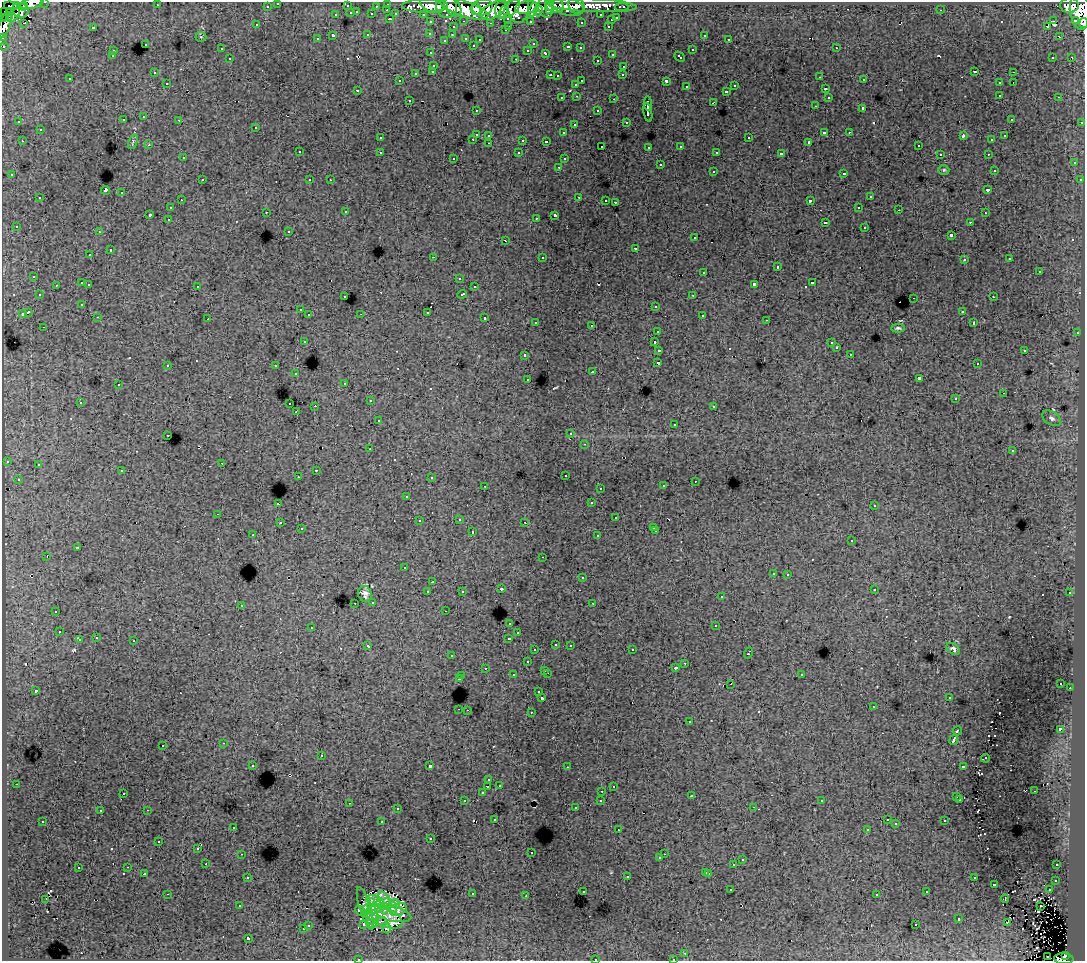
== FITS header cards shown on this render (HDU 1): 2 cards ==
NAXIS1  =                 1083
NAXIS2  =                  959

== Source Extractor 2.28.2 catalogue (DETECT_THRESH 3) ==
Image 1083 x 959 px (HDU 1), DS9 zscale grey, 1 PNG px = 1 image px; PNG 1087 x 963 px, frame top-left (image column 1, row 959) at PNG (2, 2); each listed source drawn as its Kron ellipse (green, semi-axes under 4 px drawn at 4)
Background 152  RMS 1.1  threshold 3.31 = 3 sigma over >= 5 px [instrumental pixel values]
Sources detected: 583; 4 with non-positive FLUX_AUTO (blend fragments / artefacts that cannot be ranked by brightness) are neither listed nor drawn; of the other 579, the 500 brightest by FLUX_AUTO listed and drawn (79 fainter detections omitted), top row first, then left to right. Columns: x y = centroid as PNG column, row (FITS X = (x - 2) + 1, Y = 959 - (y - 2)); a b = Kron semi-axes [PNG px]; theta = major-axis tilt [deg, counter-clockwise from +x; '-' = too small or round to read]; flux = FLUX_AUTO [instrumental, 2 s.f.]
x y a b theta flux
45 2 3 2 - 4300
32 3 12 5 13 37000
278 3 3 3 - 3700
388 4 3 3 - 6700
157 5 3 2 - 130
432 5 12 6 -20 110000
555 5 9 7 -29 99000
592 5 45 6 -3 110000
1069 5 9 7 2 130000
11 6 7 3 -11 13000
16 6 3 2 - 11000
24 6 4 3 - 18000
267 6 3 3 - 2300
347 6 3 3 - 1100
376 6 3 2 - 1500
425 6 23 7 1 110000
446 6 12 10 -72 180000
576 6 9 7 -49 35000
453 7 10 7 -53 100000
483 7 10 8 19 190000
518 7 15 10 88 130000
526 7 11 6 12 56000
568 7 15 9 -15 98000
622 7 6 3 0 4200
464 8 26 8 -19 350000
545 8 10 7 -67 120000
549 8 6 3 -77 77000
476 9 6 5 - 100000
502 9 9 6 84 170000
509 9 12 6 37 99000
20 10 8 7 - 67000
387 10 3 2 - 550
493 10 14 7 29 190000
533 10 7 4 70 82000
941 10 3 2 - 110
4 11 2 2 - 1900
10 11 3 2 - 5000
538 11 6 4 85 89000
1080 11 18 10 -84 260000
357 12 3 3 - 510
351 13 3 3 - 1200
372 14 3 3 - 1700
396 14 4 3 - 1100
423 14 3 2 - 2400
14 15 8 4 53 34000
336 15 3 3 - 480
601 15 3 3 - 2000
7 16 6 2 17 12000
508 18 3 3 - 1600
617 18 3 3 - 840
2 19 2 2 - 5700
390 19 3 2 - 690
611 20 3 3 - 450
1076 20 3 3 - 7500
464 21 3 2 - 390
530 21 3 3 - 1800
1053 21 3 2 - 110
431 22 3 3 - 3100
581 22 3 3 - 210
24 23 3 2 - 300
490 23 3 2 - 110
1084 23 5 2 - 17000
5 25 14 5 67 60000
257 25 3 3 - 200
509 26 3 2 - 580
608 26 3 2 - 400
93 27 3 3 - 990
453 27 3 3 - 570
1047 27 3 2 - 140
505 30 3 3 - 300
430 33 3 3 - 340
368 35 3 3 - 710
452 35 3 3 - 250
704 35 3 2 - 250
333 36 3 3 - 2000
2 37 4 2 - 3900
201 37 5 5 - 110
1059 37 3 2 - 340
466 38 3 3 - 520
317 39 3 3 - 290
729 39 3 2 - 140
445 40 3 3 - 110
480 40 3 3 - 230
145 44 3 3 - 530
533 44 3 3 - 200
473 45 3 3 - 210
3 46 3 3 - 1400
568 47 4 3 - 850
580 48 3 3 - 250
836 48 3 2 - 390
221 49 3 3 - 290
528 50 3 3 - 230
692 50 3 3 - 680
113 51 3 3 - 320
431 53 3 3 - 290
546 53 4 3 - 730
612 54 3 3 - 450
112 56 3 3 - 250
680 57 6 3 -43 640
1053 57 3 2 - 270
1071 57 3 2 - 220
230 59 3 3 - 460
516 59 3 2 - 830
597 60 3 3 - 310
434 65 3 3 - 590
624 66 3 3 - 340
433 71 3 3 - 470
975 71 3 3 - 2100
154 72 3 2 - 150
1013 72 3 2 - 430
416 73 3 3 - 880
550 75 3 2 - 610
623 75 3 2 - 130
558 76 3 3 - 160
820 77 3 2 - 170
70 79 3 3 - 280
864 80 3 2 - 330
400 81 3 2 - 180
582 81 3 2 - 870
666 81 4 3 - 1600
167 83 3 3 - 400
999 83 3 3 - 540
1013 83 3 2 - 820
576 84 3 3 - 470
735 86 3 3 - 430
686 87 3 3 - 410
825 89 3 3 - 550
358 90 3 3 - 140
726 91 3 3 - 490
1000 95 3 3 - 490
577 96 3 2 - 290
828 97 3 3 - 350
1059 97 3 2 - 290
562 98 3 3 - 430
614 99 3 2 - 610
409 100 3 3 - 410
714 102 4 2 - 800
648 103 7 3 -88 3200
815 106 3 2 - 120
863 108 3 3 - 1800
476 110 3 2 - 170
598 111 3 3 - 420
648 112 10 3 -80 4100
144 117 3 3 - 380
1011 119 3 3 - 280
123 120 3 3 - 430
179 120 3 2 - 350
19 122 3 3 - 180
626 122 3 3 - 310
1082 122 3 3 - 1200
575 124 3 3 - 120
256 127 3 3 - 340
40 130 3 3 - 530
824 132 3 3 - 1000
849 132 2 2 - 340
563 133 3 3 - 310
476 134 3 3 - 1300
489 135 3 3 - 460
963 136 4 2 - 840
1005 136 3 3 - 200
380 138 3 3 - 290
749 138 3 3 - 610
473 139 3 2 - 500
523 140 3 3 - 930
992 140 3 3 - 110
22 141 3 2 - 450
546 141 3 3 - 180
133 142 8 4 66 120
809 142 3 3 - 140
489 143 3 2 - 380
149 145 3 2 - 170
602 146 2 2 - 130
681 146 3 3 - 390
918 146 3 2 - 340
649 147 3 3 - 240
299 152 3 3 - 380
380 152 3 3 - 600
717 152 3 3 - 230
519 153 3 3 - 380
781 154 4 3 - 2900
940 154 3 3 - 230
988 154 3 2 - 320
183 158 3 3 - 310
454 158 3 3 - 270
564 159 3 3 - 290
1074 163 3 3 - 400
660 165 3 3 - 700
559 167 3 2 - 340
944 170 5 4 - 120
994 170 3 3 - 240
713 171 3 3 - 500
844 173 3 3 - 740
12 175 3 3 - 300
202 180 3 2 - 450
310 180 3 3 - 330
330 180 3 2 - 130
1080 180 3 3 - 290
105 190 4 3 - 3200
988 190 3 3 - 380
121 193 3 3 - 710
579 197 3 2 - 590
870 197 3 3 - 640
40 198 3 3 - 500
181 200 3 2 - 350
606 200 3 2 - 250
810 201 4 3 - 1900
615 202 3 2 - 490
859 207 3 2 - 270
170 208 3 3 - 330
899 210 2 2 - 170
266 212 3 2 - 310
346 212 3 2 - 230
985 213 3 2 - 190
150 214 3 3 - 2100
555 215 4 3 - 2500
536 218 3 2 - 110
168 219 3 2 - 340
825 222 3 3 - 1600
970 222 3 2 - 320
16 226 3 3 - 290
865 227 3 3 - 590
289 231 3 3 - 200
99 232 3 2 - 280
951 235 3 3 - 1800
695 238 3 3 - 370
506 241 3 2 - 370
636 248 3 3 - 800
110 250 3 3 - 960
90 255 3 3 - 320
433 257 3 2 - 1000
542 257 3 3 - 340
1010 259 3 3 - 180
964 260 3 3 - 310
777 267 3 3 - 1000
704 272 3 3 - 730
1039 272 3 3 - 920
34 276 3 3 - 370
459 278 3 3 - 260
82 283 3 3 - 1200
812 283 3 3 - 1100
89 284 3 2 - 400
754 284 4 3 - 2600
56 285 3 3 - 330
197 286 3 3 - 510
474 287 3 3 - 280
462 294 5 3 - 730
39 295 3 3 - 320
693 295 3 2 - 340
345 297 3 3 - 210
993 297 3 2 - 360
914 298 3 2 - 670
82 304 3 3 - 270
656 306 3 3 - 520
300 310 3 3 - 370
962 311 3 3 - 250
28 312 4 3 - 2000
427 312 3 3 - 990
22 314 4 3 - 980
361 314 3 2 - 140
309 315 3 3 - 450
702 315 3 3 - 370
98 317 3 2 - 310
485 318 3 3 - 760
208 319 3 2 - 110
767 320 3 2 - 120
536 322 3 3 - 300
974 323 3 3 - 320
592 326 3 2 - 130
44 327 3 2 - 280
898 328 7 4 2 150
658 331 3 3 - 360
1077 333 3 2 - 490
304 341 3 3 - 380
654 342 3 3 - 1200
831 343 3 3 - 190
836 348 3 3 - 300
659 350 4 3 - 1500
1025 350 3 3 - 770
850 354 3 3 - 220
525 355 3 3 - 470
658 363 4 3 - 2500
977 364 3 2 - 200
168 365 3 3 - 450
276 366 3 3 - 470
592 372 3 2 - 520
296 374 3 3 - 310
919 378 4 3 - 3300
528 379 3 3 - 240
345 383 3 3 - 360
118 385 3 3 - 380
1003 393 3 2 - 110
955 399 3 3 - 180
370 401 3 2 - 420
80 402 3 2 - 290
290 404 3 2 - 540
315 406 3 2 - 870
714 406 3 3 - 360
296 412 3 2 - 140
1052 418 10 6 -33 270
378 421 3 3 - 310
675 424 3 3 - 140
571 434 3 3 - 210
168 435 3 2 - 300
585 444 3 2 - 330
370 449 3 2 - 220
1012 451 3 3 - 310
7 461 3 3 - 370
222 463 2 2 - 280
38 464 3 3 - 150
316 470 3 2 - 460
122 471 3 3 - 400
565 475 3 2 - 170
298 476 2 2 - 190
431 478 3 3 - 230
18 479 3 3 - 280
695 481 3 2 - 170
485 486 3 2 - 300
663 486 3 3 - 370
600 488 3 2 - 240
407 496 3 3 - 260
591 503 3 3 - 360
278 504 3 3 - 1500
874 506 3 3 - 310
218 514 3 2 - 340
616 518 3 3 - 490
459 519 3 3 - 500
419 521 3 3 - 190
525 522 3 2 - 200
280 523 3 2 - 270
654 527 3 3 - 160
301 529 3 3 - 200
656 531 3 2 - 410
472 532 3 3 - 760
253 535 3 2 - 180
598 536 3 3 - 460
852 541 3 3 - 470
77 548 4 3 - 1300
47 556 3 2 - 880
543 557 3 2 - 240
405 568 3 3 - 170
773 573 3 3 - 330
788 574 3 3 - 380
582 578 3 3 - 610
433 582 3 2 - 370
501 589 3 3 - 420
874 589 3 3 - 450
462 591 3 3 - 360
428 592 3 3 - 740
1070 593 3 3 - 300
365 594 8 7 - 380
721 597 3 3 - 330
373 602 3 3 - 400
355 603 3 2 - 290
593 603 3 2 - 180
241 605 3 3 - 430
56 611 3 2 - 350
445 611 3 2 - 150
510 623 3 3 - 510
716 626 3 3 - 780
312 627 3 3 - 570
59 632 3 2 - 330
518 633 3 2 - 190
96 638 3 3 - 280
509 638 3 3 - 770
79 640 3 3 - 690
134 641 3 3 - 900
556 644 3 3 - 330
570 645 3 3 - 520
368 646 4 3 - 500
953 649 7 5 -37 210
535 650 3 3 - 280
632 650 3 2 - 390
748 653 5 3 - 1100
452 656 3 2 - 150
527 662 3 3 - 410
685 663 3 2 - 380
485 668 3 3 - 340
676 668 3 3 - 290
545 670 3 3 - 530
547 673 3 2 - 620
801 674 3 3 - 420
513 675 3 3 - 460
462 676 3 2 - 410
459 679 3 3 - 1600
1061 683 3 3 - 200
731 684 3 2 - 190
1070 688 2 2 - 270
35 691 3 3 - 280
539 692 3 3 - 280
542 698 3 3 - 2600
949 698 3 2 - 230
873 707 3 2 - 260
459 709 3 2 - 520
467 710 2 2 - 270
531 712 3 3 - 540
690 722 3 3 - 450
1060 729 4 3 - 2600
957 731 5 3 - 1600
954 740 5 3 - 3800
224 743 3 2 - 440
163 745 3 3 - 490
321 756 3 3 - 690
986 758 4 2 - 170
253 765 3 3 - 210
429 766 3 3 - 4600
963 766 4 3 - 800
567 767 3 2 - 200
489 780 3 3 - 240
16 784 3 2 - 270
499 785 3 3 - 280
488 786 3 2 - 350
613 787 3 2 - 120
602 791 3 2 - 310
1034 791 3 2 - 210
123 793 3 3 - 210
482 793 3 3 - 330
692 796 3 2 - 260
957 797 3 3 - 250
960 799 3 3 - 330
601 800 3 3 - 430
465 801 3 3 - 450
822 801 3 3 - 150
349 803 3 2 - 420
753 807 3 2 - 320
575 808 3 3 - 210
397 809 3 3 - 300
147 810 3 2 - 620
100 811 3 3 - 230
495 819 3 3 - 250
887 820 3 3 - 210
43 821 3 3 - 270
945 821 3 3 - 540
382 822 3 3 - 1100
896 824 3 3 - 130
233 827 3 3 - 260
867 829 3 2 - 210
618 830 3 2 - 190
431 839 3 3 - 220
159 842 3 2 - 130
198 848 3 3 - 190
531 853 3 2 - 110
242 854 3 2 - 380
664 854 2 2 - 260
660 858 3 3 - 300
742 860 3 3 - 500
206 864 2 2 - 380
734 865 3 3 - 1300
1057 865 3 3 - 300
128 867 3 2 - 250
78 868 3 3 - 680
706 872 3 3 - 640
709 873 3 3 - 720
144 874 3 3 - 620
627 876 3 3 - 830
248 877 3 2 - 300
974 878 3 3 - 430
1056 880 3 3 - 300
994 884 3 3 - 920
731 890 3 2 - 200
1049 890 3 3 - 420
583 891 3 3 - 380
927 892 3 3 - 200
167 894 3 2 - 1200
472 894 3 3 - 500
877 895 3 3 - 220
526 896 3 2 - 220
46 899 2 2 - 110
1005 899 4 2 - 150
385 900 9 5 -60 910
375 901 9 5 -22 690
395 904 5 4 - 360
240 906 3 3 - 130
379 906 13 5 27 900
1041 906 3 2 - 100
372 907 8 3 -84 490
392 907 6 5 - 330
365 908 22 5 -73 280
385 909 6 4 75 230
398 909 9 6 23 850
361 911 6 4 -36 230
394 914 18 7 -11 620
383 916 21 9 -24 660
372 917 7 6 - 820
959 919 3 3 - 730
381 922 6 2 10 200
1007 922 4 2 - 150
373 923 6 3 2 450
308 925 3 3 - 500
364 925 3 2 - 230
916 925 3 3 - 400
387 928 5 3 - 130
303 929 3 3 - 460
248 938 3 3 - 2400
685 953 3 2 - 310
1065 955 4 3 - 34000
1048 956 2 2 - 540
358 959 3 2 - 200
595 959 3 3 - 580
673 959 3 2 - 280
1064 959 9 5 -3 140000
At the frame edge (FLAGS 8, measured only in part): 13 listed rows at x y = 45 2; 32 3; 278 3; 1080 11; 2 19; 1084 23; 5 25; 2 37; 3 46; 358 959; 595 959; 673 959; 1064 959
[79 fainter detections neither listed nor drawn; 4 non-positive-flux detections neither listed nor drawn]